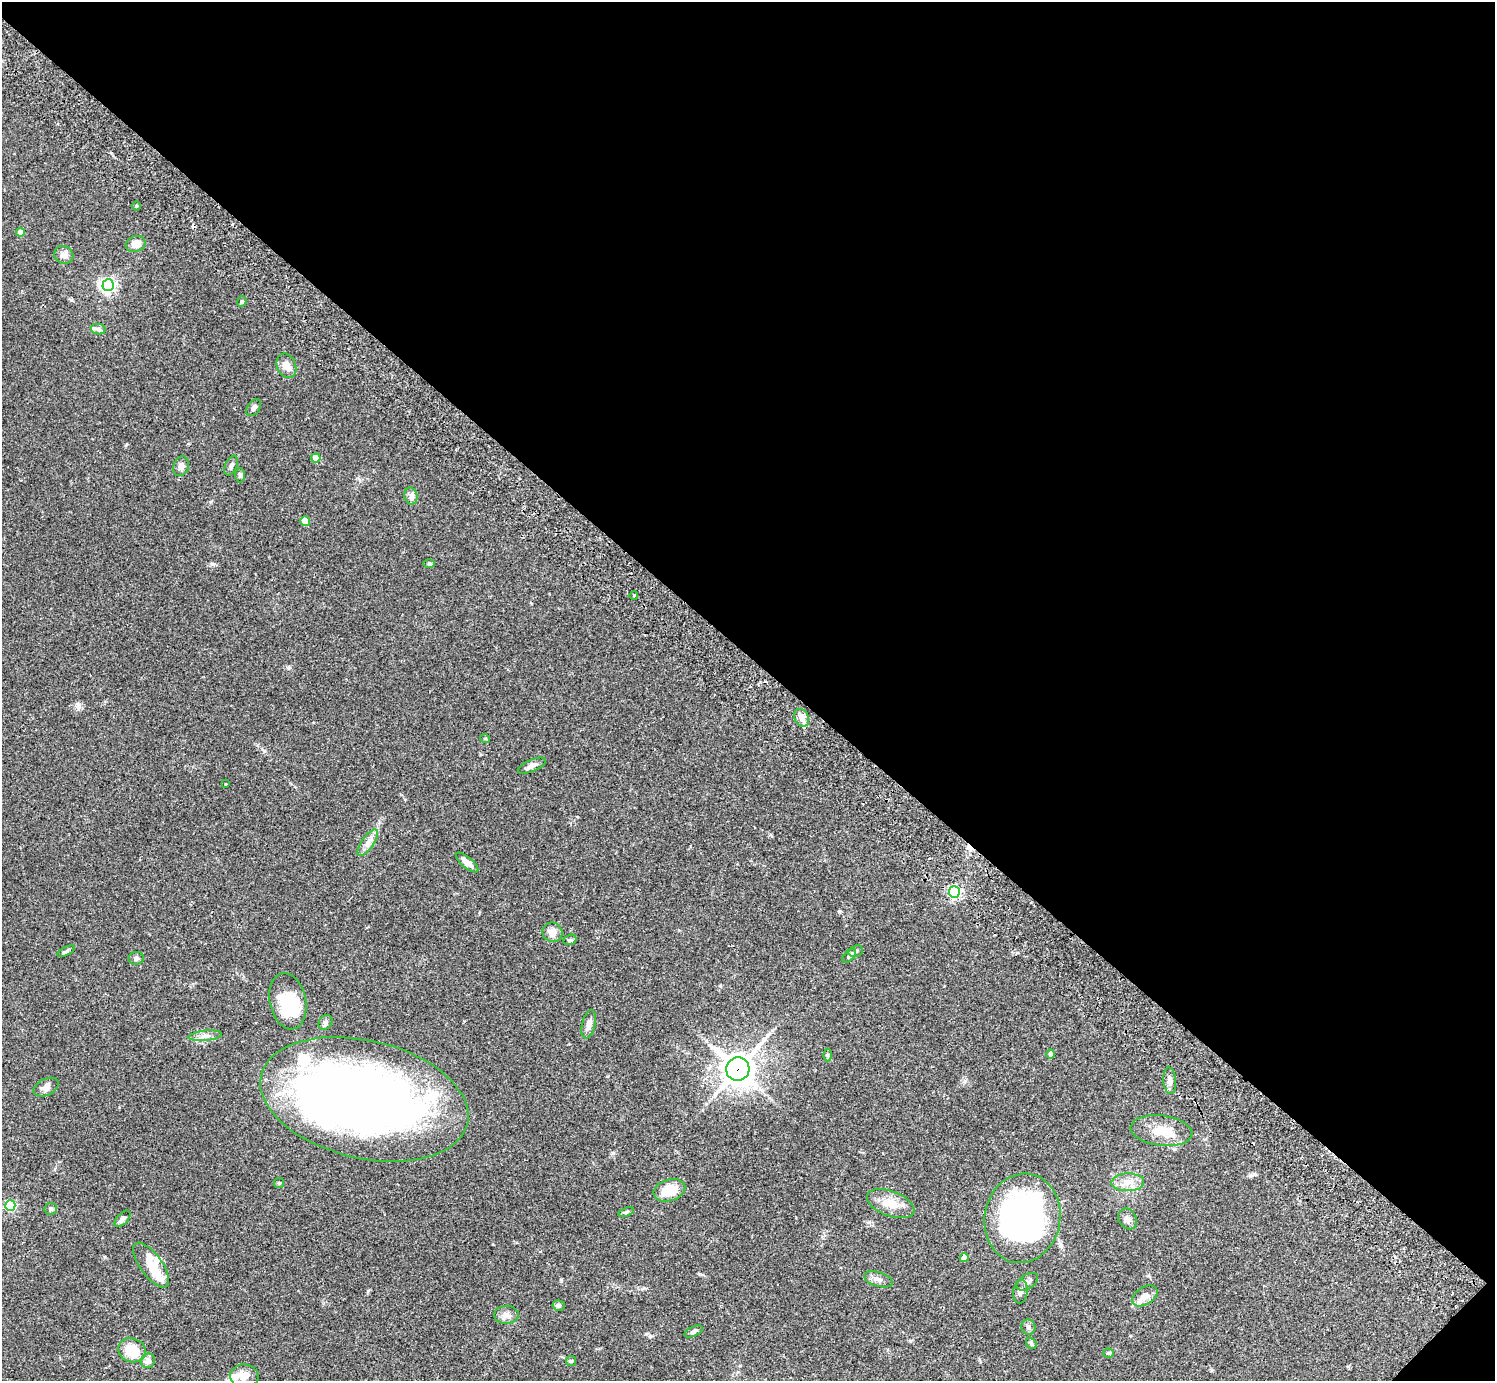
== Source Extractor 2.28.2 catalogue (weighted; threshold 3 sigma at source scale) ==
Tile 8 of 4 x 4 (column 4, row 2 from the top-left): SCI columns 4524-6016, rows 3105-4483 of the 6059 x 6069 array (HDU 1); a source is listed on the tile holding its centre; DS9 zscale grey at full resolution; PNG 1497 x 1383 px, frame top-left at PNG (2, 2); each listed source drawn as its Kron ellipse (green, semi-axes under 4 px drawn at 4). Shown black and unused: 48% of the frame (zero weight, under 2 of 3 exposures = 3% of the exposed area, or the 3 px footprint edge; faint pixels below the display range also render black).
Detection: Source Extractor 2.28.2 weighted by HDU 2 'WHT'; one run over the whole footprint, this tile lists its part. Background 0.108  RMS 0.0064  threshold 0.0289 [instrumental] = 3 sigma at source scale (4.5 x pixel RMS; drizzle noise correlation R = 1.50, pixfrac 1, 0.05/0.05 arcsec/px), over >= 5 px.
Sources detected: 81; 6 inside a brighter object's white glare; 2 cosmic-ray / hot-pixel residue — neither listed nor drawn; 6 inside a brighter listed object's ellipse — not listed separately; the other 67 listed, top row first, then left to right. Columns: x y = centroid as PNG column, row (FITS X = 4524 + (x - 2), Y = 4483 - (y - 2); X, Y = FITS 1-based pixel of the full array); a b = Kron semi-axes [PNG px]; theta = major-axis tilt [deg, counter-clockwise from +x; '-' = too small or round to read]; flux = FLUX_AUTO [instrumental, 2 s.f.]
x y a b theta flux
136 206 4 3 - 0.62
20 232 4 4 - 5.6
136 244 10 7 21 6
64 255 10 9 - 3
108 285 6 5 - 140
242 302 5 4 - 1.1
98 329 7 5 -11 1.4
286 366 12 9 -69 5.5
254 408 9 6 54 2.4
316 458 4 4 - 8.1
181 466 10 7 71 2.9
231 466 10 6 66 1.9
240 475 7 4 90 1.4
411 496 9 6 -77 2
305 521 5 4 - 12
429 563 6 4 1 0.85
634 595 4 3 - 0.64
802 718 9 7 -59 4.3
485 738 5 3 - 0.53
532 766 15 6 23 3.1
226 784 2 2 - 0.45
368 843 15 6 55 3.7
467 863 14 5 -40 4.1
954 892 6 5 - 100
552 932 10 9 - 5.4
570 940 7 5 19 1.1
66 951 9 4 28 1.1
856 951 7 5 18 1.3
849 956 8 5 45 1.6
136 958 7 6 - 1.8
288 1001 28 18 -78 28
326 1022 8 6 56 1.7
589 1024 14 6 76 3.3
205 1036 17 5 6 3.4
1051 1054 5 4 - 1.4
827 1055 6 4 -90 0.9
738 1069 12 11 - 830
1170 1081 13 6 -85 3.1
46 1087 13 8 25 3.6
364 1099 106 59 -13 510
1161 1131 31 15 -7 14
1128 1182 16 9 2 6
279 1183 5 5 - 0.74
669 1190 16 10 17 14
891 1204 25 12 -21 9.9
10 1206 5 5 - 52
51 1209 6 6 - 1.5
626 1212 8 4 18 1.1
1022 1218 45 38 79 180
123 1219 10 5 45 1.7
1128 1219 11 9 -60 2.8
964 1258 4 4 - 4.9
151 1265 26 11 -54 9.7
878 1279 15 7 -17 3.2
1027 1282 12 7 32 2.3
1020 1292 12 7 83 2.5
1145 1296 14 8 33 4.7
559 1306 6 5 - 1.7
506 1315 12 9 2 3.5
1028 1327 8 7 - 1.6
693 1331 10 4 24 1.7
1031 1343 6 4 -49 1.1
132 1350 14 12 -17 13
1109 1353 5 4 - 0.78
148 1361 7 7 - 3.6
571 1361 5 5 - 0.83
244 1376 14 11 -5 6.3
Overlapping masked pixels (flux is a lower limit): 1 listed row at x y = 738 1069
Unlisted compact peaks at least as high as the median listed source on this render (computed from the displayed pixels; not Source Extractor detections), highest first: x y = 213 564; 78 709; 613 1153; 126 445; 289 667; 644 1288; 650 1336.